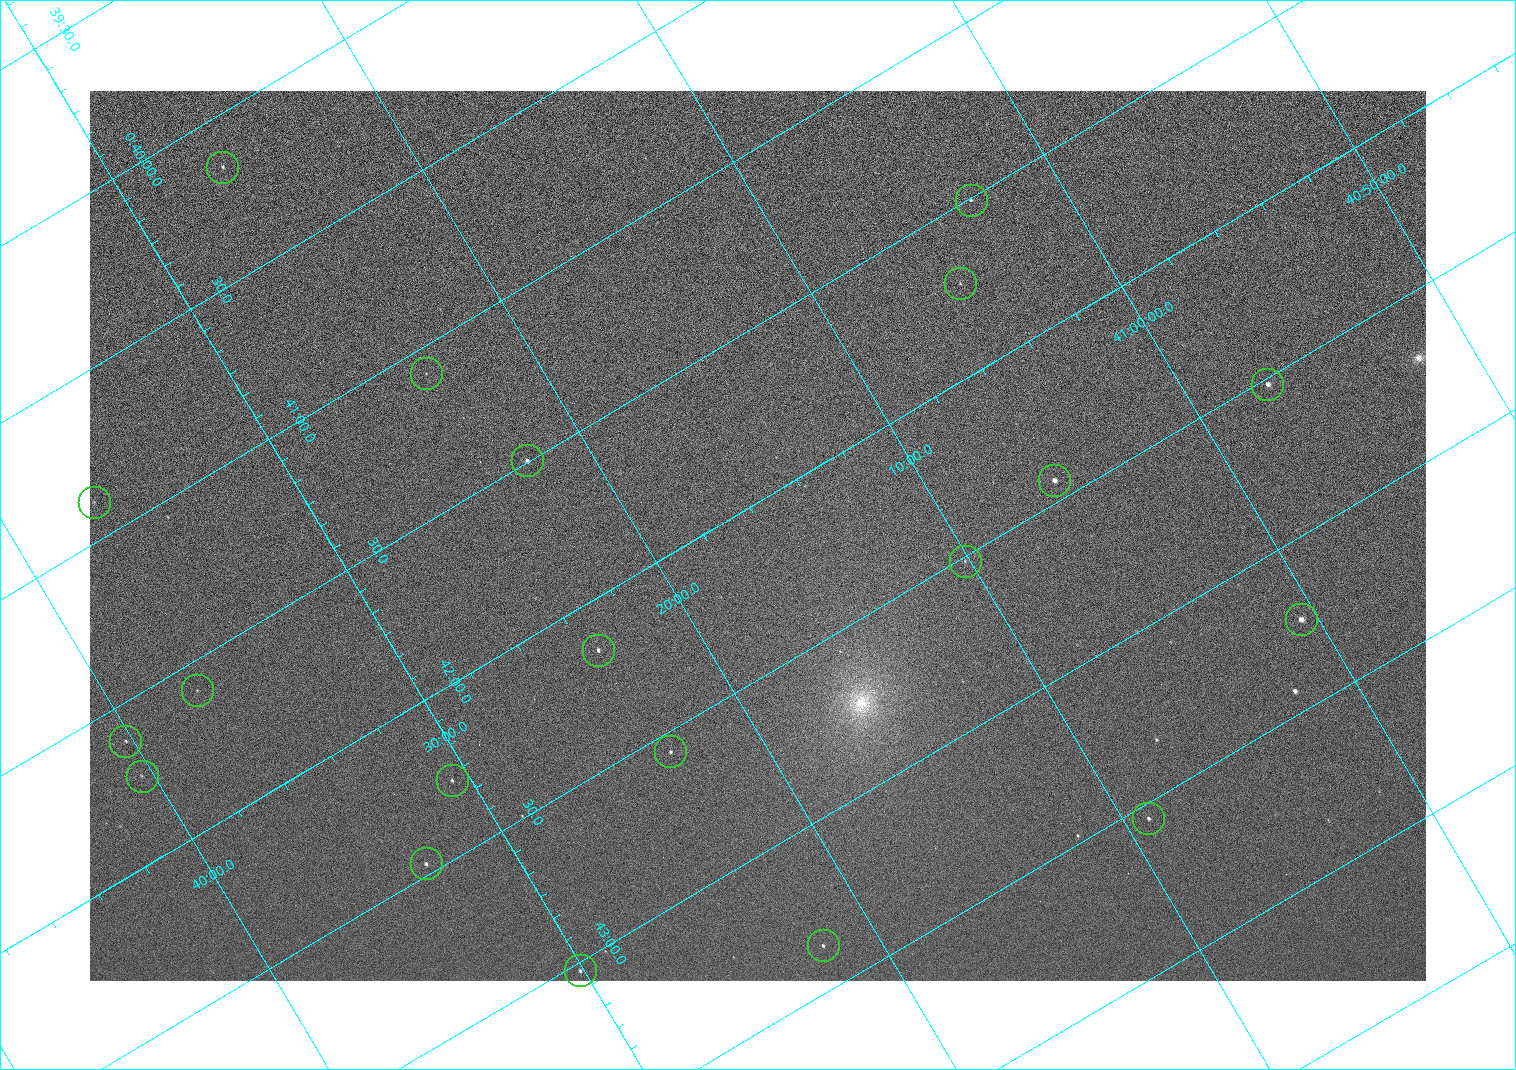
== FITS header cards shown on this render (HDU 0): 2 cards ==
NAXIS1  =                 1336 / length of data axis 1
NAXIS2  =                  890 / length of data axis 2

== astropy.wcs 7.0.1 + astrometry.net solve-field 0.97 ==
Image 1336 x 890 px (HDU 0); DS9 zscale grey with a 90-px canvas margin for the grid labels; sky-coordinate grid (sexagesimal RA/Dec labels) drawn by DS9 from the SOLVED WCS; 20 Tycho-2 reference stars matched to detected sources circled (green)
Header WCS: none
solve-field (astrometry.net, Tycho-2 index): SOLVED blind (the file carries no WCS)
Solved WCS: RA---TAN-SIP/DEC--TAN-SIP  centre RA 00:42:06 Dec +41:16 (10.52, +41.27 deg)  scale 2.22 arcsec/px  FOV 49.4' x 32.9'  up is -121 deg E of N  parity normal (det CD < 0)
(file carries no celestial WCS; the grid is the blind solution)
Tycho-2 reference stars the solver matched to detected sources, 20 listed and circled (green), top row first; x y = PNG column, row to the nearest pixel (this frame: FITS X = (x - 90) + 1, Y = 890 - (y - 91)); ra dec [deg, ICRS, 3 dp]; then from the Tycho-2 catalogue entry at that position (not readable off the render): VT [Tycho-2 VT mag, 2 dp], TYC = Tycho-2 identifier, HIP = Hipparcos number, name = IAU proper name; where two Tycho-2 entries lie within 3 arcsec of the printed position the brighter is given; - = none
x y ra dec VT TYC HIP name
222 167 10.038 +41.438 10.94 2805-517-1 - -
971 200 10.377 +41.053 11.36 2801-2079-1 - -
960 283 10.431 +41.085 11.65 2801-2062-1 - -
426 373 10.270 +41.396 11.86 2805-219-1 - -
1267 384 10.629 +40.954 9.37 2801-2009-1 3333 -
527 460 10.374 +41.370 10.16 2805-213-1 - -
1054 480 10.609 +41.097 10.73 2801-2063-1 - -
94 502 10.221 +41.612 12.12 2805-1196-1 - -
965 561 10.628 +41.169 11.22 2801-2073-1 - -
1301 619 10.809 +41.009 9.29 2801-2078-1 - -
598 650 10.538 +41.392 10.59 2805-2135-1 - -
197 690 10.397 +41.617 11.40 2805-1201-1 - -
125 741 10.403 +41.671 11.00 2805-218-1 - -
670 751 10.639 +41.386 11.36 2805-2208-1 - -
142 776 10.434 +41.673 11.25 2805-1332-1 - -
452 780 10.568 +41.510 11.29 2805-2124-1 - -
1148 818 10.886 +41.153 10.99 2801-2037-1 - -
426 863 10.616 +41.550 10.67 2805-2192-1 - -
823 945 10.840 +41.365 11.39 2805-2131-2 - -
580 970 10.757 +41.502 11.21 2805-2136-1 - -